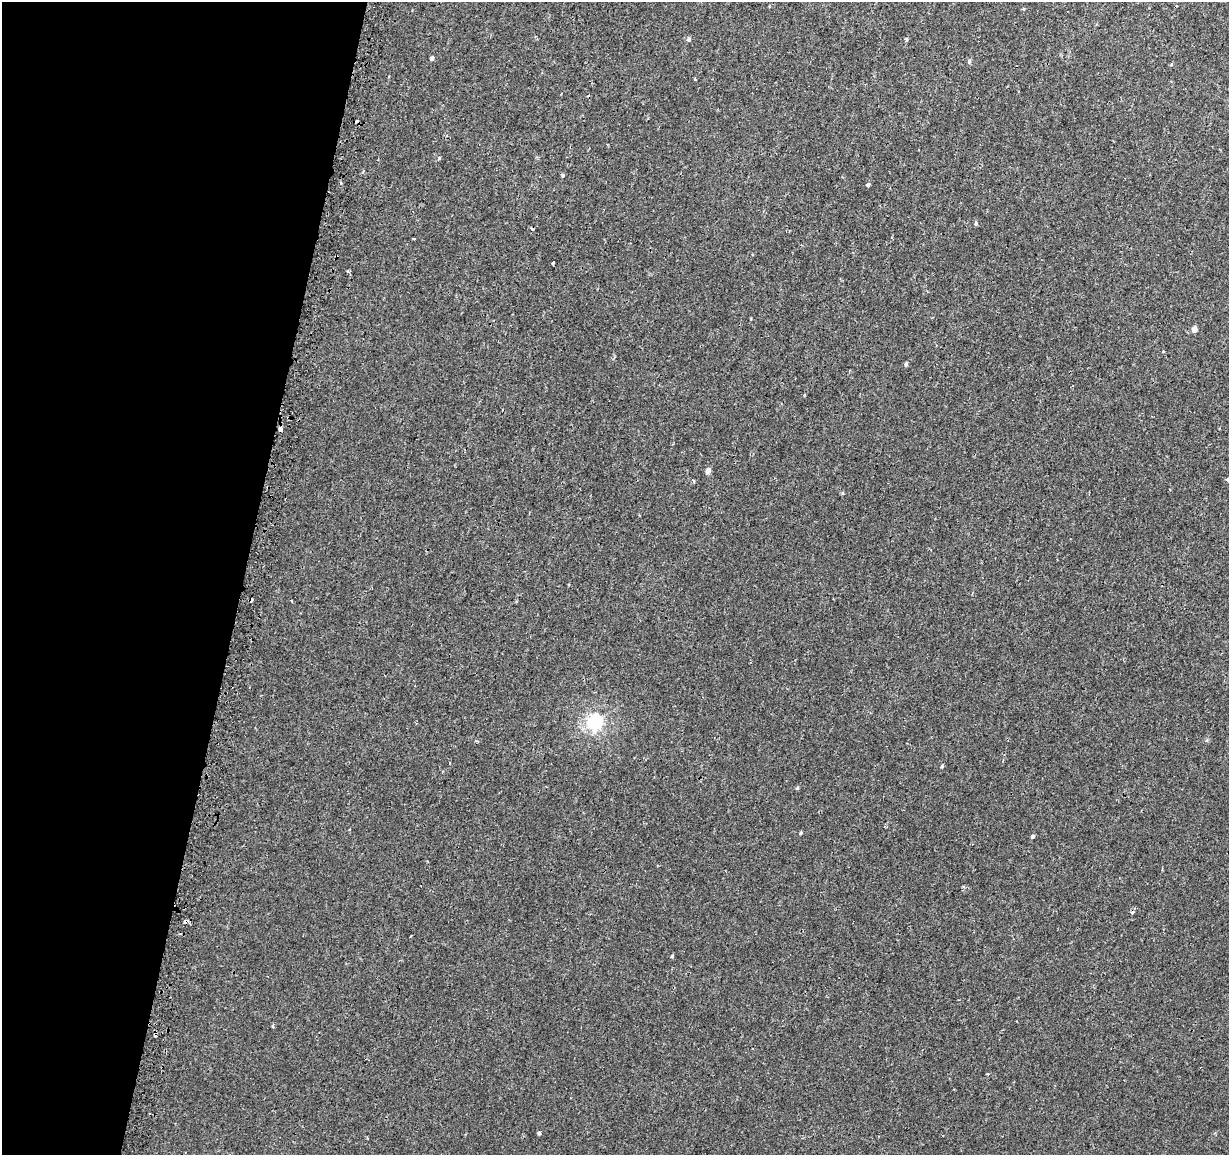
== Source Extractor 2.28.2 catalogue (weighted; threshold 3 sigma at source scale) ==
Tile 9 of 4 x 4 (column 1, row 3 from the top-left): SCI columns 39-1265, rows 1420-2572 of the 4987 x 5206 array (HDU 1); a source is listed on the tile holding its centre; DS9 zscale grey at full resolution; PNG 1231 x 1157 px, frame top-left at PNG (2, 2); no overlay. Shown black and unused: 20% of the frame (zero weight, under 2 of 3 exposures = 3% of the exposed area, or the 3 px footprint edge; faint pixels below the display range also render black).
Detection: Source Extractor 2.28.2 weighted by HDU 2 'WHT'; one run over the whole footprint, this tile lists its part. Background 6.83e-04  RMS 0.0025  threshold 0.0114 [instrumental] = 3 sigma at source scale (4.5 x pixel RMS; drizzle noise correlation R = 1.50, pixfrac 1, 0.0396/0.0396 arcsec/px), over >= 5 px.
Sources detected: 34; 5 cosmic-ray / hot-pixel residue — not listed; the other 29 listed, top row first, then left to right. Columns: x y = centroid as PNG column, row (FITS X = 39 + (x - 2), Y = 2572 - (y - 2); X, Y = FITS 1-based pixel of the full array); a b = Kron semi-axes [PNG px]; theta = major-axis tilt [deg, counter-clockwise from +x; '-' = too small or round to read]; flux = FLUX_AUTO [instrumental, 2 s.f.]
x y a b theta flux
689 39 6 5 - 0.52
906 39 3 3 - 1.9
432 58 4 4 - 0.58
969 61 6 5 - 0.44
1171 64 4 3 - 0.5
695 79 3 2 - 0.24
439 158 5 4 - 0.3
563 175 4 4 - 0.37
340 183 3 3 - 1.5
868 185 3 3 - 1.8
976 223 5 4 - 0.44
553 263 4 2 - 0.44
1194 329 4 4 - 2.1
1163 351 3 2 - 0.44
906 364 5 4 - 0.47
804 395 3 3 - 0.75
280 429 4 3 - 3.2
708 471 5 4 - 1.4
1227 480 4 3 - 0.42
694 481 5 3 - 0.23
251 600 4 3 - 1.3
595 722 7 6 - 57
942 766 4 3 - 0.36
797 788 5 4 - 0.29
801 833 4 3 - 0.29
1032 836 4 3 - 1.8
410 936 2 2 - 0.23
672 956 4 4 - 0.28
539 1133 4 3 - 0.62
Overlapping masked pixels (flux is a lower limit): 2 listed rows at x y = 280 429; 251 600
Isophote crosses this tile's border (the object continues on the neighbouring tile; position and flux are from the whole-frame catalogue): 1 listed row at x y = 1227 480